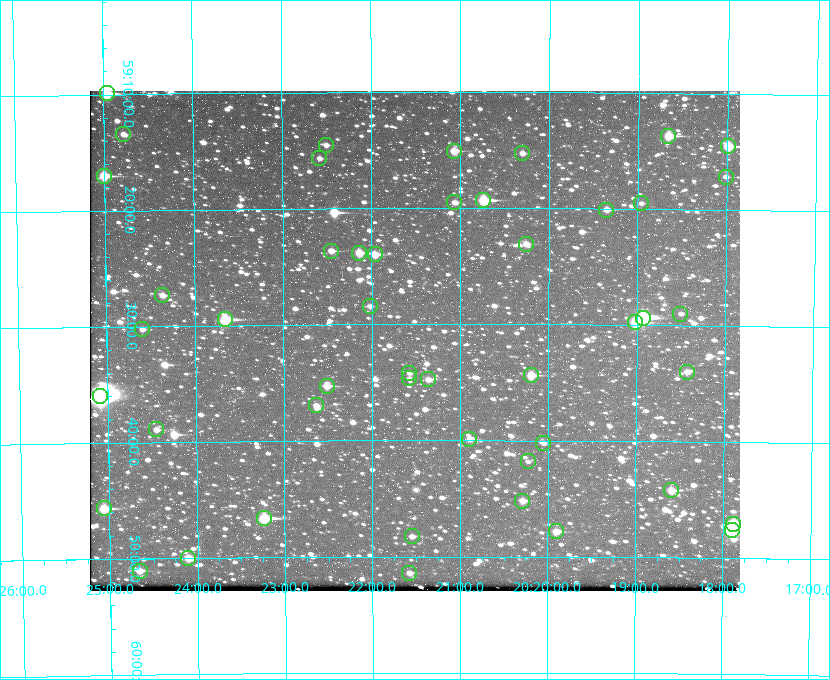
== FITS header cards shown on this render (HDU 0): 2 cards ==
NAXIS1  =                  650 / Width of table row in bytes
NAXIS2  =                  500 / Number of rows in table

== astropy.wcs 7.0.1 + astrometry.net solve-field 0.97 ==
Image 650 x 500 px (HDU 0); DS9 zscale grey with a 90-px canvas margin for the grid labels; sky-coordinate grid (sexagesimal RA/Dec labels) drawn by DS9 from the SOLVED WCS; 48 Tycho-2 reference stars matched to detected sources circled (green)
Header WCS: none
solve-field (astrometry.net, Tycho-2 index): SOLVED blind (the file carries no WCS)
Solved WCS: RA---TAN-SIP/DEC--TAN-SIP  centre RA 20:21:31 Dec +59:31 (305.38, +59.52 deg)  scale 5.17 arcsec/px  FOV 56.0' x 43.1'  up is -180 deg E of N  parity flipped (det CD > 0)
(file carries no celestial WCS; the grid is the blind solution)
Tycho-2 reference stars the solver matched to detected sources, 48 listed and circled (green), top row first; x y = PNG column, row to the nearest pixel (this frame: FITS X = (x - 90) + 1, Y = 500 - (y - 93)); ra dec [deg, ICRS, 3 dp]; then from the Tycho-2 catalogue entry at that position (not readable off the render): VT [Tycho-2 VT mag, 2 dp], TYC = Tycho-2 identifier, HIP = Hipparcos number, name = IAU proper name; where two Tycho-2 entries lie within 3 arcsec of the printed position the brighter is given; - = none
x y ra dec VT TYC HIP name
107 95 306.240 +59.165 8.78 3949-1539-1 100701 -
123 136 306.195 +59.224 11.41 3949-1857-1 - -
668 138 304.666 +59.228 9.63 3949-1325-1 - -
326 147 305.626 +59.242 11.94 3949-1433-1 - -
728 148 304.498 +59.243 9.91 3949-663-1 - -
454 153 305.267 +59.251 11.19 3949-745-1 - -
522 155 305.075 +59.254 11.10 3949-857-1 - -
319 160 305.645 +59.261 12.19 3949-1327-1 - -
104 178 306.252 +59.284 9.41 3949-1643-1 - -
726 179 304.503 +59.286 12.15 3949-1521-1 - -
483 202 305.185 +59.322 8.95 3949-1869-1 - -
454 204 305.266 +59.325 11.55 3949-717-1 - -
641 205 304.741 +59.325 12.05 3949-499-1 - -
606 212 304.838 +59.335 10.93 3949-1877-1 - -
526 246 305.064 +59.384 11.29 3949-93-1 - -
331 253 305.613 +59.394 10.81 3949-1261-1 - -
359 255 305.535 +59.397 10.37 3949-1383-1 - -
375 256 305.490 +59.400 10.79 3949-1179-1 - -
162 297 306.091 +59.456 11.36 3949-919-1 - -
370 308 305.505 +59.474 11.77 3949-1259-1 - -
680 316 304.626 +59.483 12.57 3949-149-1 - -
643 320 304.733 +59.490 8.93 3949-1451-1 - -
225 321 305.915 +59.492 9.25 3949-1149-1 - -
635 324 304.755 +59.496 9.37 3949-615-1 - -
142 331 306.149 +59.504 12.27 3949-401-1 - -
687 374 304.607 +59.567 11.00 3949-1861-1 - -
409 375 305.394 +59.570 11.70 3949-405-1 - -
531 377 305.049 +59.573 10.18 3949-1099-1 - -
409 380 305.393 +59.578 11.77 3949-137-1 - -
428 381 305.340 +59.579 10.98 3949-39-1 - -
327 388 305.628 +59.588 10.19 3949-1517-1 - -
100 398 306.271 +59.600 6.45 3949-2016-1 100714 -
316 407 305.659 +59.616 11.86 3949-1415-1 - -
156 431 306.113 +59.648 11.13 3949-1837-1 - -
469 441 305.223 +59.664 11.52 3949-1631-1 - -
543 445 305.013 +59.671 12.48 3949-1826-1 - -
528 463 305.057 +59.697 12.28 3949-191-1 - -
671 492 304.649 +59.737 10.61 3949-735-1 - -
522 503 305.073 +59.753 11.06 3949-89-1 - -
104 510 306.265 +59.761 9.71 3949-555-1 - -
264 520 305.808 +59.778 8.73 3949-715-1 100545 -
733 526 304.470 +59.785 9.54 3949-1615-1 - -
732 532 304.474 +59.793 10.98 3949-1187-1 100048 -
556 533 304.976 +59.797 11.33 3949-1031-1 - -
412 538 305.387 +59.804 11.49 3949-285-1 - -
188 560 306.026 +59.833 10.93 3949-785-1 - -
140 573 306.165 +59.851 11.26 3949-49-1 - -
409 575 305.395 +59.857 11.71 3949-313-1 - -